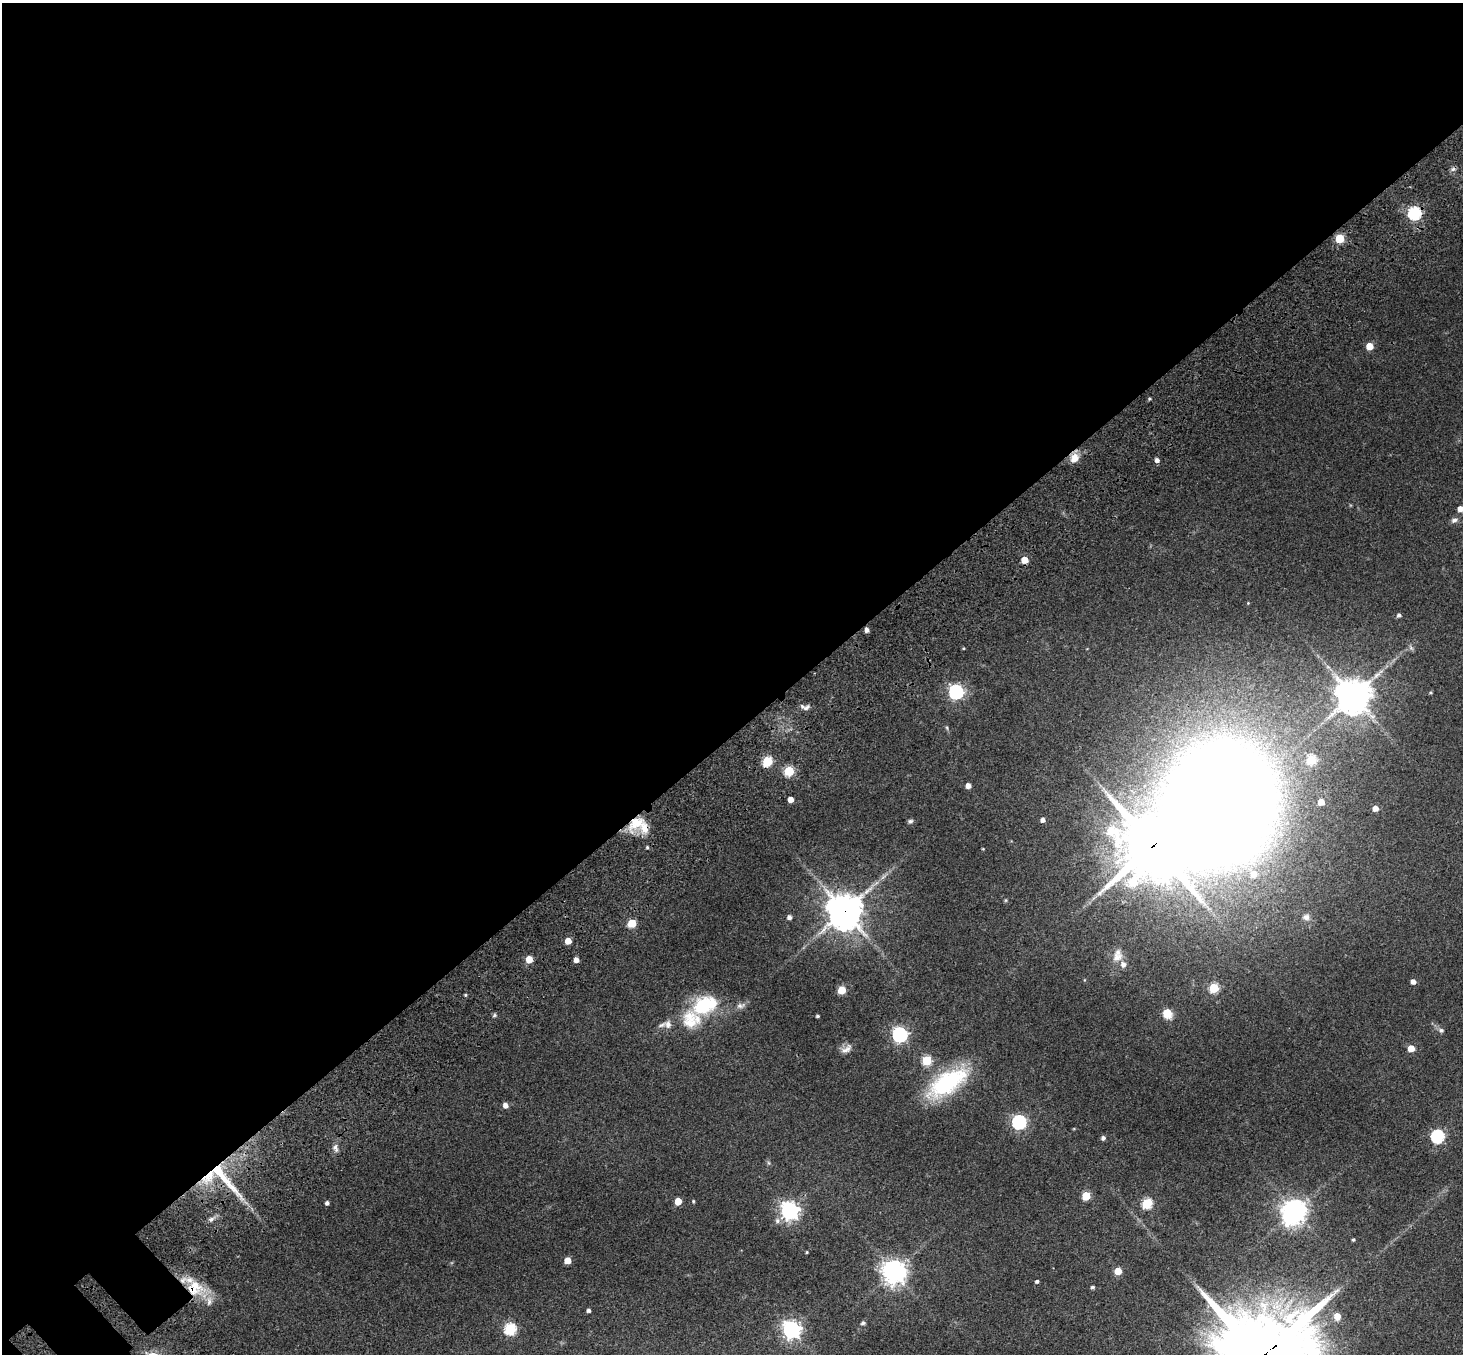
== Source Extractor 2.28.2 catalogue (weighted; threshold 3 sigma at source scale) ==
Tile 2 of 4 x 4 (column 2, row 1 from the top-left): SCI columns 1644-3104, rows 4525-5876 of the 6205 x 6204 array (HDU 1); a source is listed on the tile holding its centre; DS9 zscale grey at full resolution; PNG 1465 x 1356 px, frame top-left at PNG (2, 3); no overlay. Shown black and unused: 55% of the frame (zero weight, under 3 of 4 exposures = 9% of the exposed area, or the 3 px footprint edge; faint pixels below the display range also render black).
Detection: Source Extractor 2.28.2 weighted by HDU 2 'WHT'; one run over the whole footprint, this tile lists its part. Background 0.0446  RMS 0.0054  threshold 0.0243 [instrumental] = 3 sigma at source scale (4.5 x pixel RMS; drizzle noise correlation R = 1.50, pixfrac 1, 0.05/0.05 arcsec/px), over >= 5 px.
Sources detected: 91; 2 inside a brighter object's white glare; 1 cosmic-ray / hot-pixel residue — not listed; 7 inside a brighter listed object's ellipse — not listed separately; the other 81 listed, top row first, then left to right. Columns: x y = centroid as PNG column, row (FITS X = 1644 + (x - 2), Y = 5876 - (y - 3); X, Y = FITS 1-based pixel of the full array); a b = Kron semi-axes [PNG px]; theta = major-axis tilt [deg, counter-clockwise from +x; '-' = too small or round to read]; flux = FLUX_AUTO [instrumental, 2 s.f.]
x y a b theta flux
1414 213 6 6 - 82
1340 238 5 5 - 22
1370 346 5 5 - 11
1074 458 12 9 66 5.3
1157 460 5 4 - 1.9
1460 509 4 4 - 4.2
1454 520 10 6 27 1.8
1025 560 5 5 - 8.5
1248 603 3 3 - 0.4
1399 615 5 5 - 1.3
867 630 4 4 - 2.2
956 692 6 6 - 120
1353 696 11 11 - 940
806 708 10 6 37 1.8
947 728 6 4 -72 0.68
767 761 5 5 - 34
789 771 5 5 - 32
968 786 4 4 - 3.9
791 799 4 4 - 4.8
1321 802 5 5 - 6.3
1221 803 116 70 39 1800
1375 808 4 4 - 4.4
1043 820 5 4 - 2.3
910 821 7 5 5 1.1
636 823 26 14 36 12
1153 845 13 12 - 2900
647 847 4 3 - 0.64
983 849 4 2 - 0.38
1254 874 8 8 - 4.9
844 911 11 11 - 1000
789 917 4 4 - 1.8
1306 917 9 8 - 2.5
632 923 5 5 - 21
568 941 5 5 - 7.2
1117 957 16 11 41 4.9
529 959 5 5 - 9.4
576 960 4 4 - 3.3
1413 982 4 4 - 3
1214 988 5 5 - 29
842 990 5 5 - 18
466 995 4 3 - 0.65
705 1005 33 20 22 30
740 1006 12 7 13 2.4
1167 1014 12 11 - 5.6
494 1015 6 4 89 0.76
817 1016 3 3 - 0.82
668 1024 10 9 - 2.7
1441 1030 7 6 - 1.2
900 1035 6 6 - 140
1411 1048 5 5 - 8.7
846 1049 17 8 32 3.1
927 1060 5 5 - 30
947 1083 54 23 33 46
505 1105 5 5 - 2.8
1019 1122 6 6 - 100
1437 1136 6 6 - 77
1103 1138 5 5 - 1.5
335 1148 12 6 -76 2
209 1176 26 12 48 15
223 1177 68 9 -49 24
1086 1196 5 5 - 21
678 1201 5 5 - 9.6
693 1201 4 4 - 0.54
327 1203 4 4 - 1.5
1147 1203 5 5 - 40
790 1211 7 7 - 250
1295 1211 8 7 - 400
211 1219 8 6 36 1.7
1353 1240 3 3 - 0.72
807 1252 3 3 - 0.51
568 1260 5 5 - 8.5
1118 1271 5 5 - 11
894 1272 8 8 - 490
1037 1281 4 3 - 1.2
1092 1287 4 4 - 1
192 1290 29 11 -28 15
588 1310 4 4 - 1.5
1337 1316 5 5 - 6.9
863 1323 6 4 20 1.1
510 1329 6 6 - 59
791 1329 7 6 - 230
Overlapping masked pixels (flux is a lower limit): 8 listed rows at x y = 1414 213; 1221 803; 636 823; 1153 845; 844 911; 209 1176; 223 1177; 192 1290
Isophote crosses this tile's border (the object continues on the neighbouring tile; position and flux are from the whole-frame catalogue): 1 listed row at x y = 1460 509